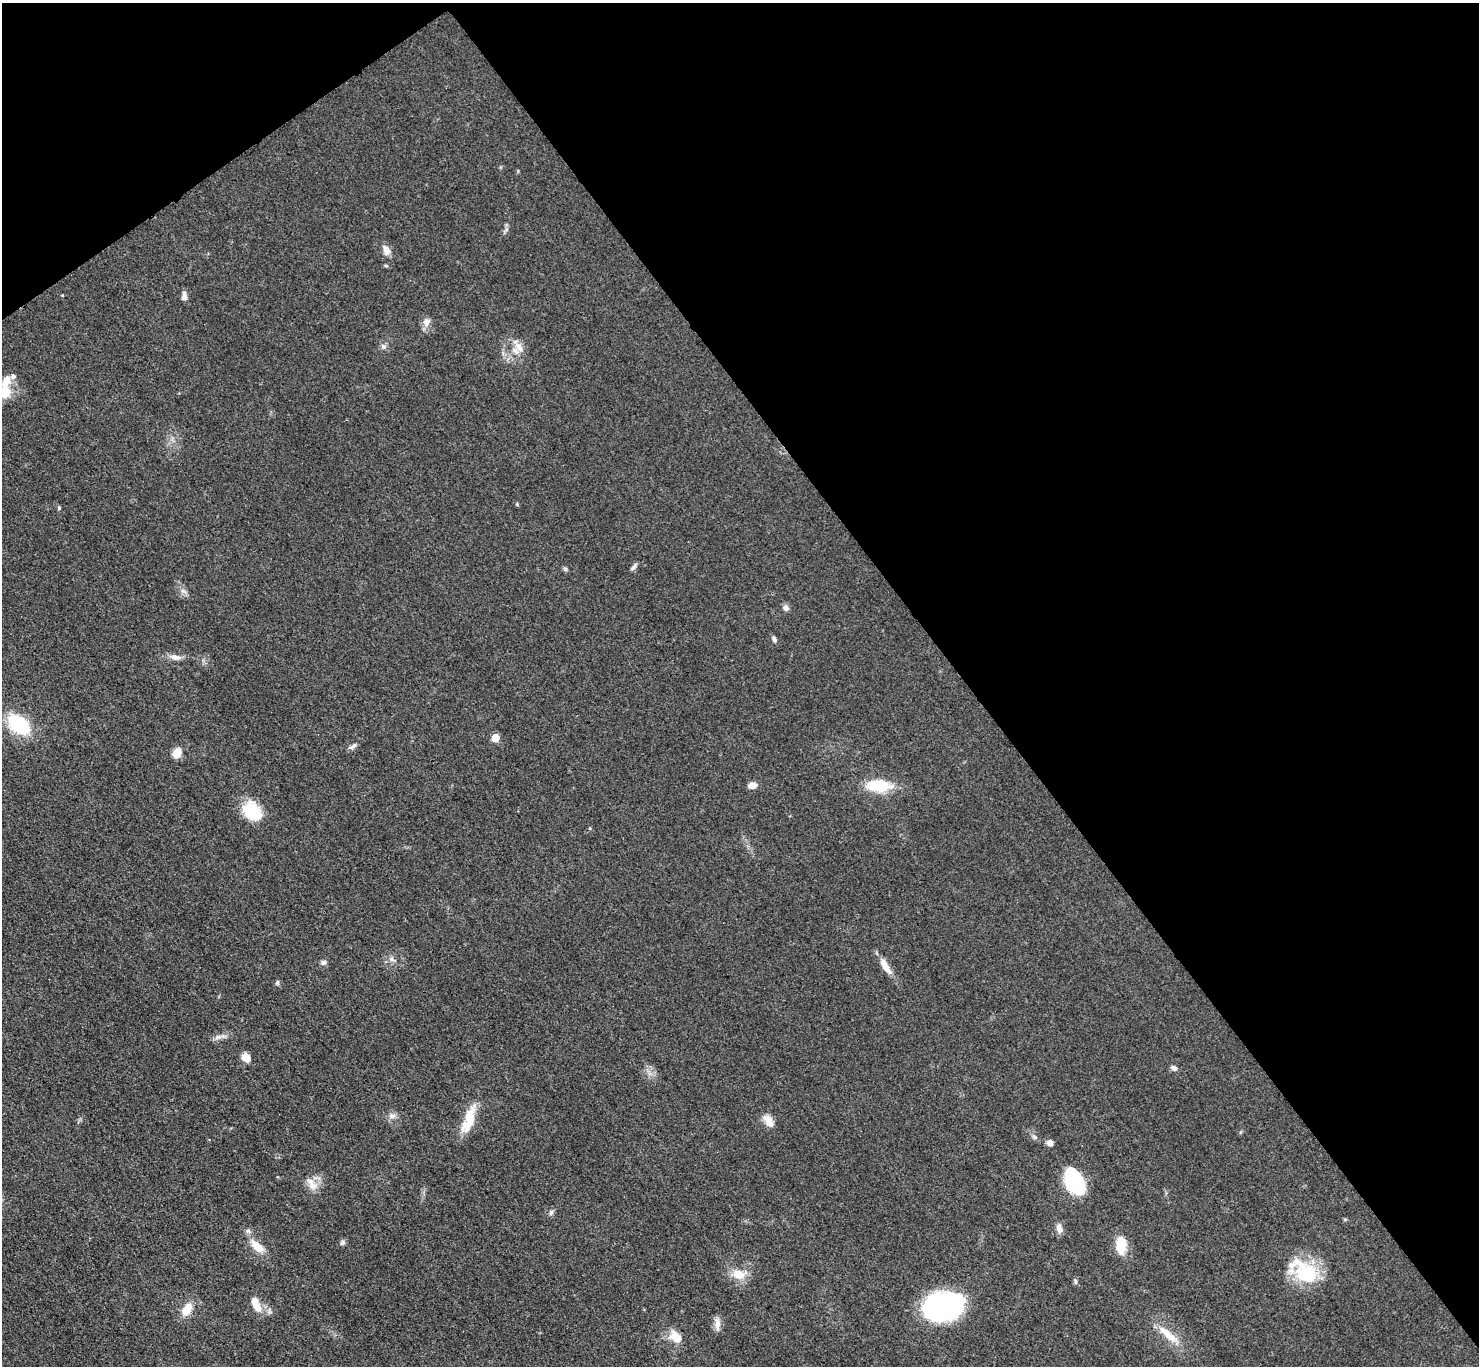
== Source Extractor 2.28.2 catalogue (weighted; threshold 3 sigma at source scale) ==
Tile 3 of 4 x 4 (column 3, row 1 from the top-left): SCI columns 2964-4440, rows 4395-5758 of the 5927 x 5922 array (HDU 1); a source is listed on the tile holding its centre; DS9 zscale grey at full resolution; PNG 1481 x 1368 px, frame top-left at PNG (2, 3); no overlay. Shown black and unused: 38% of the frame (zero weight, under 3 of 4 exposures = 1% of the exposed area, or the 3 px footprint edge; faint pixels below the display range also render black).
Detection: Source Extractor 2.28.2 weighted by HDU 2 'WHT'; one run over the whole footprint, this tile lists its part. Background 0.0488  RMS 0.0062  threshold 0.0278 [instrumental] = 3 sigma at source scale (4.5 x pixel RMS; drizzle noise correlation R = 1.50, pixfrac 1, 0.05/0.05 arcsec/px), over >= 5 px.
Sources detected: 54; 1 inside a brighter object's white glare — not listed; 3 inside a brighter listed object's ellipse — not listed separately; the other 50 listed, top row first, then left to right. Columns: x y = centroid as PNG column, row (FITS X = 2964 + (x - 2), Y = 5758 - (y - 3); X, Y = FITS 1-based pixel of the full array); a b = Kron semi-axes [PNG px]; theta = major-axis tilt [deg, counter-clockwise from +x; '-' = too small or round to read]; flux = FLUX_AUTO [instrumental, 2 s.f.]
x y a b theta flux
386 250 10 8 -65 4.6
184 296 10 6 90 3.2
426 322 10 9 - 3.7
383 347 8 6 -36 2
519 347 19 9 -49 6.1
13 376 7 6 - 2
5 392 16 11 -85 12
59 508 5 4 - 0.81
633 567 11 4 50 1.5
565 569 6 5 - 1.1
786 608 9 7 -76 2.2
774 639 8 5 -74 1.5
175 657 15 7 -8 4
19 724 19 12 -38 48
495 738 5 5 - 15
352 747 12 5 34 1.9
177 753 10 8 61 8.1
752 785 9 7 10 4.1
879 786 32 15 -3 21
252 811 24 17 -48 23
392 959 7 5 -61 1.7
323 963 8 6 40 1.6
885 966 19 7 -59 8.3
277 982 6 5 - 1.1
218 1037 12 5 22 2.5
246 1057 9 8 - 6.7
1174 1068 7 6 - 2
392 1116 10 7 -7 2.7
469 1119 38 12 71 15
769 1121 17 9 -55 6
1034 1137 6 5 - 1.2
1050 1143 6 5 - 4.3
1076 1181 24 17 -75 40
312 1184 21 9 -58 6.2
551 1213 7 5 87 1.6
1345 1219 6 4 0 0.66
1059 1228 12 7 -77 3.5
248 1231 6 6 - 1.6
342 1242 8 6 46 1.6
1121 1245 19 11 -88 14
257 1246 19 10 -42 9.5
1306 1270 52 23 -20 31
738 1274 16 11 -19 9.1
1075 1281 9 4 -85 1.1
943 1306 29 20 17 140
258 1308 13 11 -58 6.2
187 1309 14 9 59 10
717 1324 18 6 -89 3.6
1168 1335 37 9 -40 12
676 1337 18 12 -40 8.9
Isophote crosses this tile's border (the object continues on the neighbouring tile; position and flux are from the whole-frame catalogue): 1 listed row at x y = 5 392